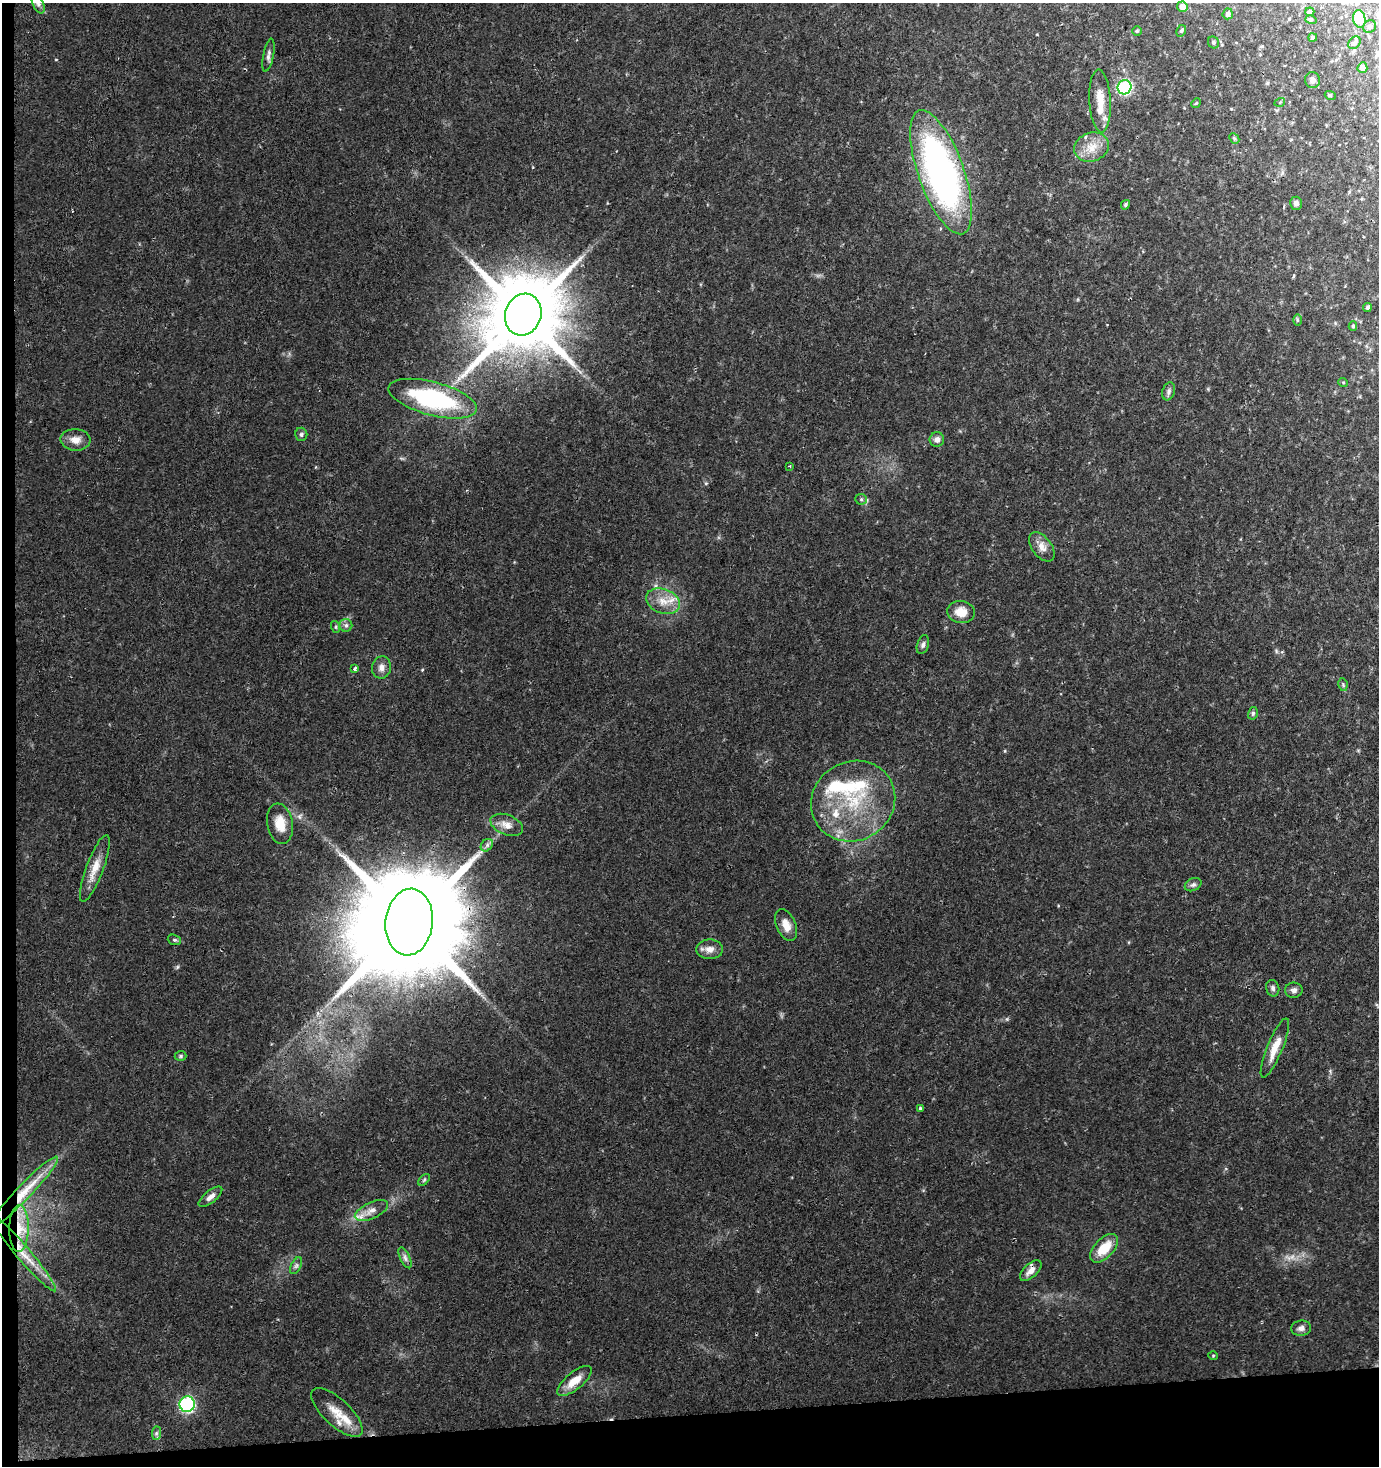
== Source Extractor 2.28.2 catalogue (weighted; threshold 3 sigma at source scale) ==
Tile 7 of 3 x 3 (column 1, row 3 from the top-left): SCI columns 1-1377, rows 1-1464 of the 4130 x 4393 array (HDU 1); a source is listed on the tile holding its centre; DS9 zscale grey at full resolution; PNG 1381 x 1468 px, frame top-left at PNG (2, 3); each listed source drawn as its Kron ellipse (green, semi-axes under 4 px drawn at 4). Shown black and unused: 5% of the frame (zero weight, under 2 of 3 exposures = <1% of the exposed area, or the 3 px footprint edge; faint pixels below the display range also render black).
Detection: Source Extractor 2.28.2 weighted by HDU 2 'WHT'; one run over the whole footprint, this tile lists its part. Background 0.0621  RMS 0.0069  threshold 0.0309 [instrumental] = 3 sigma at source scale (4.5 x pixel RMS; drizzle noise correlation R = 1.50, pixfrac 1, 0.0396/0.0396 arcsec/px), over >= 5 px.
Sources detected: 83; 1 cosmic-ray / hot-pixel residue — neither listed nor drawn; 4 inside a brighter listed object's ellipse — not listed separately; the other 78 listed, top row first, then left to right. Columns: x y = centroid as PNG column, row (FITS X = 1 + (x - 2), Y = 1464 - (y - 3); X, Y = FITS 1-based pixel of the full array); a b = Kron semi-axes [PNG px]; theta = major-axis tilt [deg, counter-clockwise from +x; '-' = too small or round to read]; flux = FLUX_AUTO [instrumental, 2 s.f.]
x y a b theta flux
38 3 11 5 -65 2.6
1182 7 5 5 - 5.1
1310 12 4 3 - 1.2
1228 14 5 5 - 2.9
1359 19 9 6 -80 15
1311 20 6 4 -16 0.84
1369 27 7 6 - 1.6
1137 31 5 5 - 0.88
1181 31 6 4 61 1.1
1313 37 4 4 - 1
1213 42 6 5 - 1.4
1355 43 7 5 47 1.8
268 55 17 5 79 2.7
1362 68 5 5 - 2.5
1312 80 8 7 - 3.1
1125 87 7 7 - 91
1330 95 5 3 - 0.72
1100 101 31 10 -87 14
1280 102 5 3 - 0.61
1196 103 5 4 - 0.8
1234 138 6 4 -45 0.99
1091 147 18 14 18 11
941 172 65 23 -70 250
1296 203 6 6 - 2.4
1125 205 5 4 - 1.2
1367 307 4 4 - 1.5
523 315 21 18 70 9200
1297 320 6 4 -89 0.86
1353 326 5 4 - 0.98
1343 382 5 3 - 0.6
1169 391 9 6 72 2.1
433 399 45 16 -15 83
301 434 6 6 - 1.3
75 440 15 11 -3 6
937 440 7 7 - 3.2
790 466 3 2 - 0.83
861 499 6 5 - 1.2
1042 547 17 9 -53 5.6
663 601 17 12 -21 10
961 612 14 11 -6 9.2
346 625 6 6 - 1.8
336 627 6 4 -72 0.91
923 645 9 6 73 2.1
381 667 11 9 81 4
355 668 4 3 - 4.1
1343 685 6 4 -79 0.94
1253 713 6 5 - 1.2
853 801 43 39 30 60
280 824 20 13 -80 12
507 825 17 10 -21 6.2
487 845 7 5 47 1.9
95 868 35 8 70 10
1193 885 9 6 25 1.9
409 922 33 23 84 24000
786 925 17 9 -67 7.5
174 940 7 5 -19 1.1
710 949 13 9 -3 5.4
1273 988 8 6 -75 1.9
1294 990 8 7 - 2.6
1275 1048 32 7 68 11
181 1056 6 5 - 1.1
920 1109 4 3 - 1.5
424 1180 7 4 46 1.2
25 1191 48 7 46 13
210 1197 14 6 39 3.5
371 1210 18 8 25 5.9
19 1228 23 9 89 12
1104 1248 17 9 47 15
23 1253 49 7 -50 13
405 1258 11 5 -64 2.3
296 1266 9 5 63 1.7
1031 1271 13 7 42 4.6
1301 1328 10 7 7 3
1213 1355 5 3 - 0.58
574 1381 21 8 39 10
187 1404 8 7 - 110
337 1412 33 13 -43 14
156 1433 7 4 89 1.5
Overlapping masked pixels (flux is a lower limit): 4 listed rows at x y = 409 922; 25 1191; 19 1228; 23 1253
Isophote crosses this tile's border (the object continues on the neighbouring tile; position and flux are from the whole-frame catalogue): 2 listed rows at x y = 38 3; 1359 19